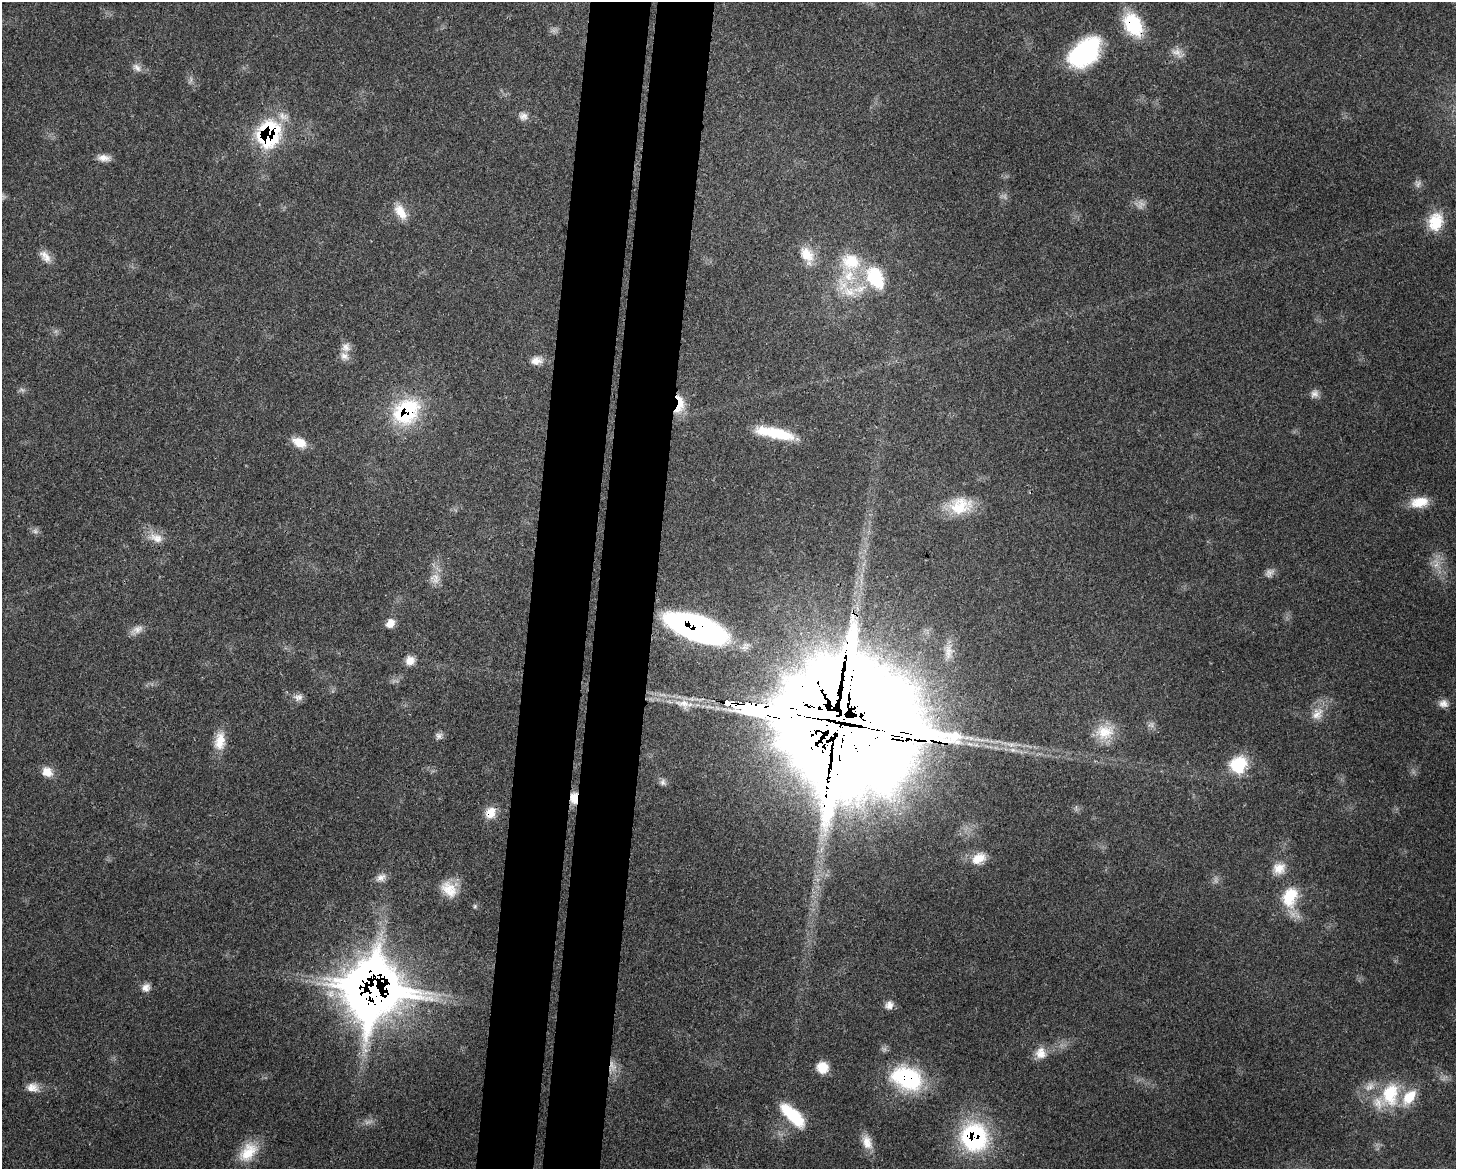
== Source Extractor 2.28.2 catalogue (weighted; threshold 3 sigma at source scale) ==
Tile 8 of 3 x 4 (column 2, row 3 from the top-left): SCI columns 1751-3204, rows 1248-2414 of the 4841 x 4829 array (HDU 1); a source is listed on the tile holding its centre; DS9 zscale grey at full resolution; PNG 1458 x 1171 px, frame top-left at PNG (2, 2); no overlay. Shown black and unused: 8% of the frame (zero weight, under 3 of 4 exposures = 9% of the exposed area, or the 3 px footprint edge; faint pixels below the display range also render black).
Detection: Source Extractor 2.28.2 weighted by HDU 2 'WHT'; one run over the whole footprint, this tile lists its part. Background 0.44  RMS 0.0075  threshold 0.0338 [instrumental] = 3 sigma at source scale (4.5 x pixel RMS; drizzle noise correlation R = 1.50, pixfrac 1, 0.05/0.05 arcsec/px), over >= 5 px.
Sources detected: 73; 6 too faint to see at this stretch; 1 inside a brighter object's white glare — not listed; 5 inside a brighter listed object's ellipse — not listed separately; the other 61 listed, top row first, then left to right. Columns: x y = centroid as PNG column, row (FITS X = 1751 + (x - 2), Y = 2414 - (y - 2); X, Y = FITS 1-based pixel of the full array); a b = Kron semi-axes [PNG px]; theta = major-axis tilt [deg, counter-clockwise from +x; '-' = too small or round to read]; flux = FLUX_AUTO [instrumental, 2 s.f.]
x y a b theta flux
1133 25 28 19 -61 42
1085 52 40 24 43 81
1177 52 16 11 -38 6.6
137 67 14 8 -43 4.3
523 116 12 11 - 4.5
268 134 13 11 65 180
104 158 16 8 -4 5.7
400 212 22 11 -55 11
1435 222 23 17 77 22
807 255 25 15 -61 15
45 256 18 10 -50 6.9
851 262 29 24 -20 33
875 278 33 21 -61 39
849 292 21 15 -15 19
346 347 13 12 - 5.6
536 361 15 10 8 6.8
1314 394 11 10 - 4.1
679 404 25 10 84 16
406 412 34 27 43 66
778 434 41 13 -14 29
299 442 19 11 -25 11
1419 502 24 13 9 15
960 506 31 22 15 26
156 538 22 12 -19 10
1269 573 13 9 50 3.9
436 579 16 10 89 8.1
390 623 11 9 55 6.3
697 628 49 19 -20 310
137 629 19 9 24 5.9
948 652 22 10 89 8.6
410 660 11 11 - 6.4
298 697 13 9 -1 4.2
1443 703 12 10 -22 4.8
1317 714 19 13 57 9.9
833 722 148 25 -11 110000
1105 732 26 20 7 19
439 736 9 9 - 2.9
220 741 24 13 82 14
1238 764 23 20 45 29
47 772 14 12 -39 8.4
663 782 9 7 76 2.7
574 798 15 9 -87 8.5
490 813 15 11 62 11
979 858 21 14 31 13
1279 868 17 15 15 10
381 878 14 9 33 5
449 889 23 15 -48 14
1290 897 29 19 74 27
146 987 12 10 45 4.7
374 988 19 18 - 4900
889 1005 12 10 58 4.8
1041 1053 16 15 - 9.1
612 1066 17 9 -66 7.6
822 1067 13 13 - 12
907 1078 35 23 -21 75
32 1087 16 12 -8 7.4
1390 1094 35 23 80 40
793 1115 35 13 -44 33
974 1137 32 29 -76 99
867 1142 20 12 -72 9.7
248 1152 30 18 49 21
Overlapping masked pixels (flux is a lower limit): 12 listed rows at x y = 1133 25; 268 134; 679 404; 406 412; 697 628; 833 722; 574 798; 490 813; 374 988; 612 1066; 907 1078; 974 1137